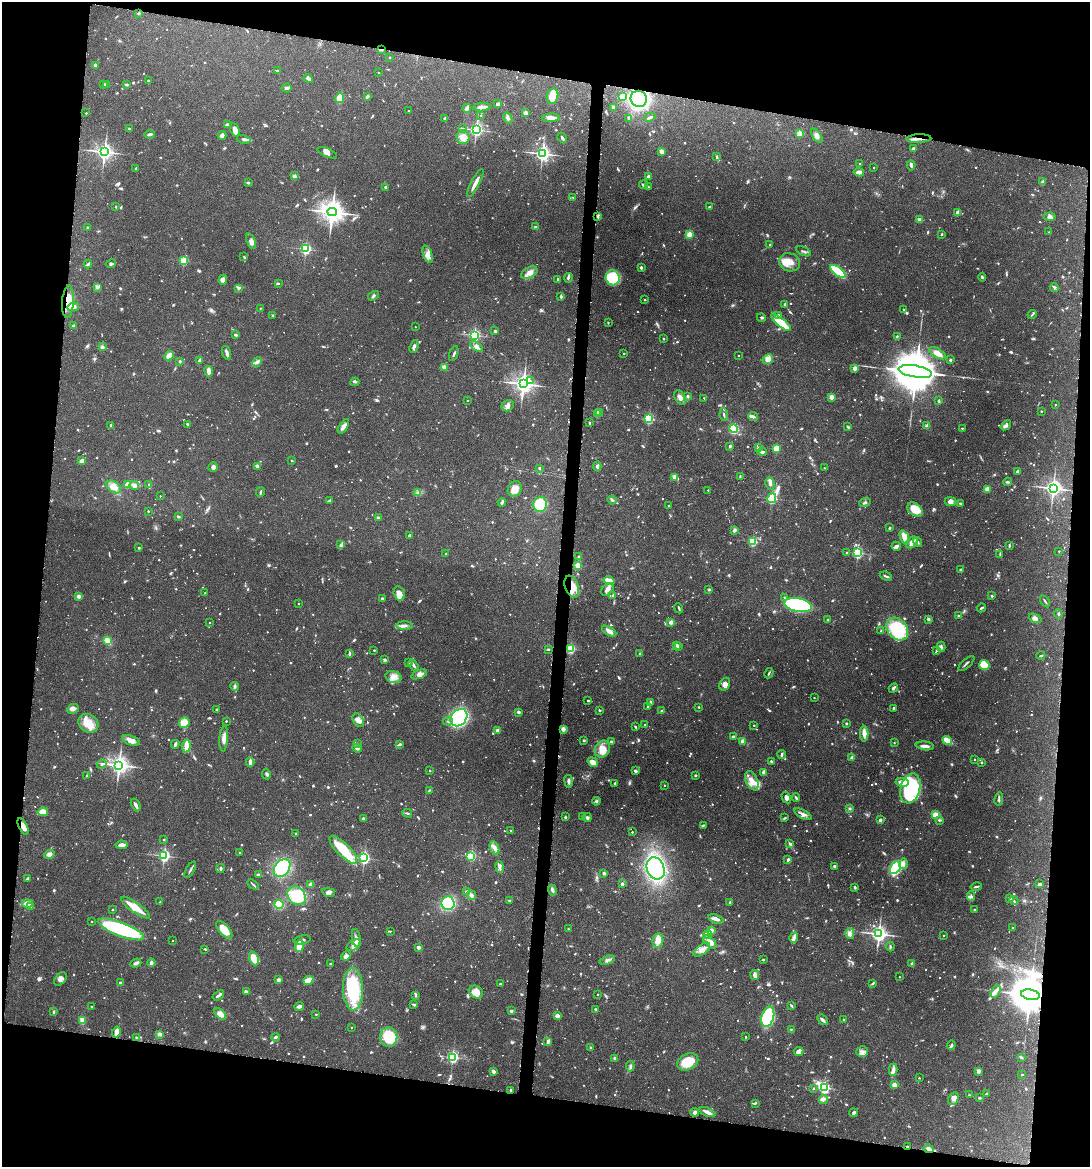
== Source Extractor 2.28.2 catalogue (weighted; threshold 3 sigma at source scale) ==
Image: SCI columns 110-4460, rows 3-4660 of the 4683 x 4661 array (HDU 1 of 3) = the unmasked area's bounding box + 8 px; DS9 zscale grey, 4 x 4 block average (1 PNG px = mean of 4 x 4 image px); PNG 1092 x 1169 px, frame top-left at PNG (2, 2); each listed source drawn as its Kron ellipse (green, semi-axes under 4 px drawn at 4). Shown black and unused: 19% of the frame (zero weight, under 3 of 6 exposures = <1% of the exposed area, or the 3 px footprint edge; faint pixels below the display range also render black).
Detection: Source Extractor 2.28.2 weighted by HDU 2 'WHT'. Background 0.143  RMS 0.0038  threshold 0.0156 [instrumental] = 3 sigma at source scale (4.09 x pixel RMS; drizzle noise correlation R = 1.36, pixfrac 0.8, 0.05/0.05 arcsec/px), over >= 5 px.
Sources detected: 1701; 63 too faint to see at this stretch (4 x 4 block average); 1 inside a brighter object's white glare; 12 cosmic-ray / hot-pixel residue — neither listed nor drawn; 26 coinciding with a brighter row at this scale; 69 inside a brighter listed object's ellipse — not listed separately; of the other 1530, all 500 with FLUX_AUTO >= 2.63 (the completeness limit of this list) listed and drawn (1030 fainter detections not listed), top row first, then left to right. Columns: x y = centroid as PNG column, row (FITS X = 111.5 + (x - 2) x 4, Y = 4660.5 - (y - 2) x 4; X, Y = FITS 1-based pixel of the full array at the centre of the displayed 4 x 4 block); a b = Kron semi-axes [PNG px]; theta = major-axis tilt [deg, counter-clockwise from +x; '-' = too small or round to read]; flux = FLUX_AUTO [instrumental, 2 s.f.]
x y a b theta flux
139 13 3 2 - 3.3
381 50 4 2 - 2.9
390 57 2 2 - 4
95 65 3 2 - 5
278 70 4 2 - 3
378 73 2 2 - 2.8
308 78 5 3 - 6.7
148 80 2 2 - 5.4
107 84 2 2 - 17
104 85 3 3 - 2.7
126 85 4 2 - 2.8
287 88 5 2 - 8
552 96 8 5 78 51
367 97 2 2 - 7.4
622 97 2 2 - 110
340 98 5 3 - 35
639 99 8 8 - 350
498 104 3 3 - 4.6
482 107 8 3 3 18
613 107 2 2 - 21
467 108 4 2 - 13
408 111 2 2 - 3.1
86 113 2 2 - 2.8
525 113 3 3 - 5.8
481 115 2 2 - 2.8
650 117 6 2 27 5.5
445 118 2 2 - 5.3
508 118 6 4 -59 6.4
551 118 9 4 2 16
629 118 4 3 - 4.5
227 125 3 3 - 4.6
129 129 3 2 - 4.1
462 129 2 2 - 3.2
235 130 7 4 -67 12
476 130 2 2 - 670
150 134 5 2 - 6.6
800 134 2 2 - 84
222 135 4 3 - 6.9
817 136 8 4 -56 10
463 137 7 6 - 28
562 138 5 3 - 4.4
244 139 7 3 -13 6.1
919 139 12 2 3 13
913 148 3 2 - 3.8
104 152 3 3 - 1200
661 152 4 3 - 16
327 153 10 3 -23 11
542 154 3 3 - 1000
717 156 4 2 - 3.5
859 163 2 2 - 3.4
911 165 5 3 - 4.8
874 167 2 2 - 2.6
136 168 3 2 - 2.7
859 172 5 4 - 7.3
294 176 3 2 - 5.2
648 177 3 2 - 8.6
1043 181 3 2 - 3.9
248 183 3 2 - 3.4
475 183 15 2 63 18
644 185 4 3 - 6.1
385 187 2 2 - 10
648 187 2 2 - 4.5
573 197 2 2 - 3.2
116 206 2 2 - 2.7
709 207 2 2 - 9.7
332 212 5 4 - 3100
958 212 2 2 - 16
598 217 4 2 - 2.8
1050 217 6 4 4 8.6
919 219 4 3 - 7
87 227 2 2 - 3.8
535 227 3 2 - 2.8
1049 232 2 2 - 2.8
689 234 2 2 - 90
942 234 2 2 - 2.7
251 241 8 4 -67 9
770 245 2 2 - 2.8
306 249 2 2 - 370
803 251 8 2 -24 4.2
428 254 9 4 -70 13
244 257 4 2 - 2.8
184 261 2 2 - 160
789 262 10 9 - 22
88 264 4 2 - 4.8
111 264 5 3 - 4.5
641 268 3 2 - 3.9
838 271 9 3 -38 160
529 273 9 5 27 15
982 277 4 2 - 3.3
568 278 5 3 - 3.6
613 278 8 7 - 95
558 279 2 2 - 4
223 280 5 3 - 9.8
278 283 3 2 - 2.7
97 287 4 3 - 6.1
1054 287 4 3 - 3.8
238 288 4 2 - 3.1
374 296 6 3 34 4.4
561 296 3 2 - 4.6
644 300 2 2 - 4.8
68 302 16 6 86 44
785 304 3 2 - 3.5
73 307 6 4 12 10
260 308 2 2 - 2.7
903 309 2 2 - 3.8
273 315 2 2 - 9.4
779 315 4 2 - 3.1
1032 315 5 2 - 3.1
761 318 4 2 - 2.8
608 322 2 2 - 3
781 322 12 3 -40 85
73 326 2 2 - 20
415 327 2 2 - 2.8
495 331 2 2 - 8.4
236 335 3 2 - 5.3
474 335 2 2 - 490
897 336 3 2 - 2.8
663 339 2 2 - 2.8
102 347 4 4 - 5.6
414 347 6 3 68 7.9
477 347 7 4 -34 8.6
227 353 7 3 -72 6.9
454 353 8 2 72 3.6
624 353 2 2 - 3.7
937 353 9 4 -30 20
169 356 5 3 - 21
739 356 2 2 - 3.2
768 359 5 4 - 19
950 360 2 2 - 11
180 361 3 2 - 2.7
199 361 4 2 - 11
257 362 5 3 - 7.1
444 367 2 2 - 43
855 368 2 2 - 40
209 371 5 3 - 15
915 371 17 6 -10 21000
530 381 3 3 - 4.1
355 382 4 3 - 3.1
523 384 3 3 - 1800
688 396 2 2 - 10
680 397 8 5 -62 12
831 397 2 2 - 53
704 398 2 2 - 3.3
467 400 2 2 - 2.7
939 401 2 2 - 4.2
1055 405 2 2 - 4.5
508 406 6 5 - 9.1
1041 411 2 2 - 3.8
600 412 3 2 - 3.4
597 413 2 2 - 84
724 415 6 2 -83 3.7
753 416 5 3 - 5.4
649 419 2 2 - 280
589 423 2 2 - 3.7
188 424 3 2 - 3.3
111 425 2 2 - 11
1006 425 6 3 40 9.3
343 426 8 4 58 9.5
927 426 2 2 - 42
848 427 3 2 - 4.1
962 428 2 2 - 5
734 429 4 3 - 72
730 446 3 2 - 3.7
758 448 3 2 - 5.7
776 448 2 2 - 100
762 452 4 3 - 3.9
82 461 4 2 - 18
292 461 2 2 - 3.7
257 466 2 2 - 27
597 466 5 3 - 6.6
213 467 5 4 - 6.8
539 468 3 2 - 3.4
824 468 2 2 - 3
1017 471 3 2 - 4.5
740 476 3 2 - 2.9
675 477 2 2 - 38
1007 482 4 2 - 2.8
770 484 6 3 -78 8.7
127 485 4 2 - 42
134 485 5 3 - 7.2
149 485 3 2 - 4.3
114 487 8 5 -35 23
1053 488 3 3 - 1200
515 489 8 6 58 22
987 489 3 3 - 12
708 490 2 2 - 3.3
260 492 5 2 - 3.2
418 492 3 3 - 3.8
160 496 2 2 - 2.6
772 498 5 2 - 310
612 500 4 3 - 4.9
329 501 3 3 - 2.8
950 501 5 4 - 11
502 502 4 3 - 3.9
865 503 5 2 - 3.7
960 503 2 2 - 7.5
540 505 7 7 - 110
669 505 2 2 - 2.7
915 510 9 5 -37 45
148 511 2 2 - 4.7
178 517 4 2 - 3.1
378 518 4 2 - 5.7
889 528 3 2 - 4.1
734 531 3 3 - 5.9
409 535 3 2 - 2.9
905 537 7 3 -68 36
752 541 2 2 - 220
912 542 6 5 - 14
917 542 5 3 - 4.5
340 545 4 2 - 2.7
1009 545 3 2 - 2.9
896 546 5 4 - 6.2
139 548 2 2 - 2.8
1059 551 2 2 - 2.8
847 553 2 2 - 3.9
858 553 2 2 - 350
446 554 2 2 - 3.9
1000 555 4 2 - 2.7
578 557 3 2 - 4
578 565 2 2 - 90
961 570 2 2 - 17
886 576 6 2 -21 3.9
609 581 6 3 -14 31
572 587 11 6 -70 42
607 589 7 5 46 12
709 589 3 2 - 3.1
205 593 2 2 - 4.4
399 593 7 5 -75 19
613 595 3 2 - 3.2
79 596 3 3 - 7.4
992 596 2 2 - 5.1
784 597 2 2 - 3.8
382 599 2 2 - 17
1045 601 7 2 -55 3
298 603 2 2 - 2.9
798 605 14 6 -11 260
679 608 5 2 - 3.2
981 608 4 2 - 3.7
1058 614 4 2 - 3.3
958 616 2 2 - 6.6
1035 618 6 4 -22 7.6
928 619 3 2 - 4.7
827 620 3 2 - 2.8
210 622 2 2 - 3
671 622 2 2 - 37
405 626 8 3 -3 9
897 629 12 9 -50 170
609 631 8 3 -30 12
881 631 2 2 - 3.4
108 641 4 2 - 27
677 646 2 2 - 7.1
678 647 2 2 - 8.1
941 647 5 3 - 5.2
548 649 2 2 - 6.4
570 649 2 2 - 200
374 650 2 2 - 5.1
936 650 2 2 - 6.2
640 653 2 2 - 3.6
350 654 4 3 - 3.1
1041 656 4 2 - 2.7
385 660 2 2 - 6.4
409 663 2 2 - 7.4
966 663 10 2 42 3.9
414 665 6 3 -59 5.1
984 665 5 5 - 62
769 673 5 2 - 3
419 674 8 4 20 12
393 677 8 5 -15 19
725 684 7 5 60 13
235 687 4 3 - 4.9
893 688 5 2 - 5.5
814 698 2 2 - 2.7
588 701 2 2 - 6.3
650 702 3 2 - 3.1
647 707 2 2 - 3.8
699 707 2 2 - 4.2
894 708 2 2 - 3.7
73 709 6 4 24 8.3
217 710 2 2 - 15
600 710 2 2 - 4.1
661 711 2 2 - 9.7
518 712 3 2 - 5.2
459 718 9 7 48 460
358 720 7 5 -60 13
226 721 2 2 - 5.1
448 721 5 2 - 3.1
88 723 10 8 -35 40
184 723 6 5 - 31
846 723 2 2 - 8.1
644 725 2 2 - 2.9
754 725 2 2 - 3.4
635 727 3 2 - 2.8
563 729 2 2 - 49
497 731 2 2 - 32
864 734 8 4 -89 14
733 737 2 2 - 9.3
224 739 13 3 86 14
131 740 9 4 -19 15
584 740 3 2 - 2.9
947 740 5 2 - 46
611 741 2 2 - 7
743 741 2 2 - 47
894 743 2 2 - 2.6
175 744 4 2 - 6.3
357 744 4 2 - 3.1
400 744 2 2 - 7.9
186 746 6 3 83 35
925 746 9 3 -8 10
357 748 5 3 - 7.3
602 749 9 7 60 23
782 755 4 2 - 5.4
852 758 2 2 - 25
974 759 2 2 - 3
771 761 3 2 - 4.1
250 762 5 2 - 11
593 762 5 3 - 24
982 763 2 2 - 3.2
102 764 5 2 - 3.9
119 765 3 3 - 1500
430 771 2 2 - 3
635 771 3 3 - 4.4
764 772 2 2 - 40
266 774 5 2 - 4.1
695 775 2 2 - 8.7
87 776 3 2 - 2.9
569 781 6 3 -83 6.6
752 781 10 6 -65 20
902 782 6 4 -10 20
615 783 4 2 - 3
664 785 2 2 - 3
910 788 15 9 74 210
429 790 4 2 - 2.7
786 798 6 4 -61 7.5
796 798 4 2 - 3.7
999 799 6 3 79 4.4
596 801 4 3 - 3.8
136 805 7 3 -63 7.8
850 808 3 3 - 3
43 812 5 4 - 27
407 813 5 2 - 3.5
803 814 9 4 -28 10
935 815 3 3 - 29
583 816 2 2 - 6.6
565 817 2 2 - 8.4
363 818 2 2 - 9.6
587 818 4 3 - 6.1
785 818 3 2 - 3
880 820 2 2 - 18
939 820 2 2 - 3.2
703 825 4 2 - 3.5
23 827 9 3 -61 18
510 831 2 2 - 3
632 832 2 2 - 4.7
296 833 2 2 - 3.9
164 839 2 2 - 5.4
790 844 3 2 - 4.5
121 845 6 3 10 11
494 848 7 4 -67 13
343 850 18 6 -45 98
240 853 2 2 - 4.4
49 854 5 3 - 11
164 856 2 2 - 520
471 856 2 2 - 260
364 858 2 2 - 520
788 860 3 2 - 5
903 863 5 3 - 8.7
835 866 4 3 - 3.5
499 867 6 3 -79 5.3
282 868 10 7 54 140
656 868 11 8 -69 400
895 868 7 4 59 170
220 869 4 2 - 4.4
190 870 9 2 60 5.2
604 873 2 2 - 16
258 875 3 2 - 6.4
27 879 3 2 - 5.1
253 884 6 2 -39 4.1
311 884 2 2 - 37
622 884 4 3 - 4.1
1040 884 3 2 - 7.3
855 887 3 2 - 4.3
976 887 6 2 12 4.3
552 890 5 3 - 6.7
329 892 6 4 -11 8.5
467 892 2 2 - 23
471 895 5 3 - 5.3
297 896 10 8 -48 110
971 896 5 3 - 3.9
1010 898 3 2 - 3.4
509 900 3 2 - 2.8
1014 901 5 2 - 3.6
160 902 2 2 - 6.4
730 902 4 3 - 3.3
27 903 5 3 - 27
448 903 7 6 - 140
279 905 4 4 - 58
30 907 2 2 - 3.1
135 908 17 5 -36 32
112 910 2 2 - 4.6
974 910 2 2 - 2.9
716 919 8 3 -19 12
92 922 2 2 - 2.7
1012 928 2 2 - 3.2
121 929 24 6 -21 290
568 929 2 2 - 2.7
224 930 11 5 -49 43
711 930 2 2 - 27
390 931 2 2 - 3
850 934 5 4 - 11
879 934 3 3 - 1100
708 935 4 3 - 17
943 935 2 2 - 2.9
356 938 9 3 -83 10
794 938 5 3 - 6.7
302 940 9 2 10 5
172 941 2 2 - 2.7
658 941 7 5 79 18
710 942 8 4 -42 22
354 945 8 5 32 13
299 946 6 3 73 58
418 947 2 2 - 27
890 947 4 2 - 3.4
205 949 3 2 - 2.6
702 950 10 4 37 15
346 956 5 4 - 9
254 958 7 4 -69 39
607 960 8 2 16 5.2
763 960 2 2 - 6.3
136 963 5 3 - 5.9
151 963 4 3 - 7.1
330 964 3 3 - 3.1
912 964 3 3 - 3.6
755 975 5 3 - 10
899 977 2 2 - 2.7
60 979 7 5 45 9.5
279 980 2 2 - 9.4
308 980 5 3 - 36
121 983 3 2 - 8
872 983 4 2 - 2.9
500 984 2 2 - 6.3
353 989 21 10 -88 170
996 991 6 4 60 9.1
247 992 3 2 - 4.2
476 992 7 6 - 24
598 994 2 2 - 3.8
218 995 6 2 35 8.6
416 995 4 2 - 3.5
1030 995 9 5 -9 10000
414 1005 2 2 - 6.7
299 1006 5 3 - 8.2
791 1006 4 2 - 2.8
91 1007 2 2 - 2.9
595 1009 3 2 - 3.3
511 1011 3 3 - 3.4
53 1012 3 2 - 3.1
220 1014 7 4 -44 17
316 1014 2 2 - 3.4
557 1016 2 2 - 48
768 1017 10 6 72 200
82 1020 4 3 - 15
822 1020 6 2 -46 7.6
844 1020 2 2 - 5.4
352 1027 2 2 - 3.4
791 1029 2 2 - 3
116 1032 5 3 - 26
160 1034 4 2 - 9.7
136 1037 2 2 - 3
276 1037 4 3 - 3.7
389 1037 9 8 - 95
745 1037 2 2 - 3.4
548 1042 4 2 - 7.5
951 1045 5 2 - 3.4
591 1048 3 2 - 2.8
799 1052 5 3 - 13
862 1052 6 5 - 8.5
453 1057 2 2 - 470
1021 1057 3 2 - 4.1
615 1058 3 2 - 4.6
688 1062 11 8 26 66
630 1066 5 2 - 3.7
893 1070 6 3 89 7.6
493 1071 3 2 - 9.2
978 1071 2 2 - 29
1022 1075 2 2 - 3.9
919 1078 2 2 - 2.7
894 1085 2 2 - 50
824 1088 3 2 - 410
814 1089 2 2 - 2.7
511 1090 2 2 - 5.3
987 1094 3 2 - 6.4
969 1095 2 2 - 3.2
953 1098 7 5 64 13
980 1098 3 2 - 3.1
823 1099 4 2 - 8
755 1103 4 2 - 2.8
695 1112 4 4 - 6.7
707 1112 8 2 -23 13
854 1113 4 3 - 4.1
907 1147 2 2 - 2.7
928 1149 5 3 - 8.2
Overlapping masked pixels (flux is a lower limit): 9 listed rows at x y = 381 50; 639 99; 919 139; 68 302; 572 587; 23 827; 1030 995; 907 1147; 928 1149
Diffuse or blended objects may show on this block-average render without a row.